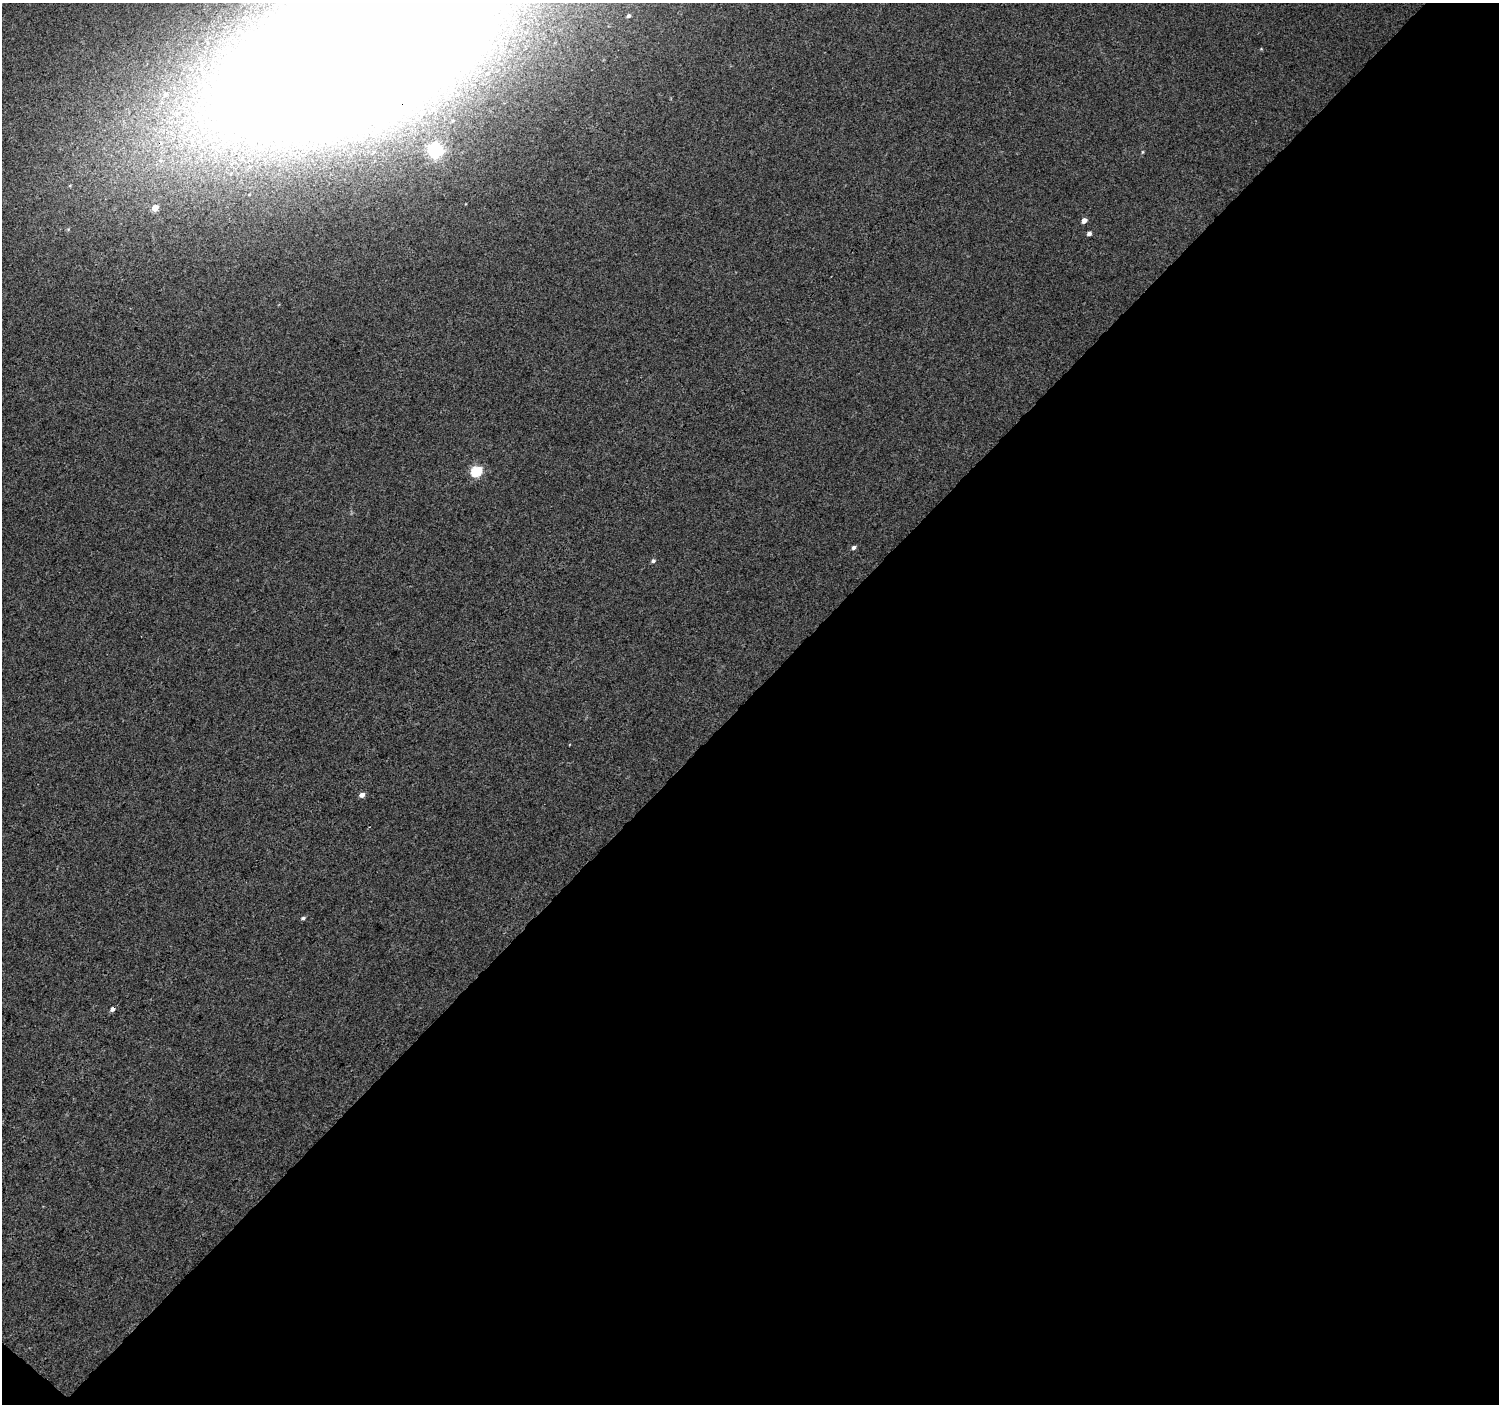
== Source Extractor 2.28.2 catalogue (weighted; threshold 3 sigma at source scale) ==
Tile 4 of 2 x 2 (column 2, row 2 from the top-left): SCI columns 1501-2997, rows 109-1510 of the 2999 x 3003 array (HDU 1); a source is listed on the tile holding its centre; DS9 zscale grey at full resolution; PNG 1501 x 1406 px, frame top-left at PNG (2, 3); no overlay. Shown black and unused: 51% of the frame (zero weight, under 3 of 4 exposures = <1% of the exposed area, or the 3 px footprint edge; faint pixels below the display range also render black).
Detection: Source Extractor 2.28.2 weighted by HDU 2 'WHT'; one run over the whole footprint, this tile lists its part. Background 0.0402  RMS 0.0086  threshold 0.0388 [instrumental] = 3 sigma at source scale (4.5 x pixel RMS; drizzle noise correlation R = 1.50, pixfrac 1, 0.0396/0.0396 arcsec/px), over >= 5 px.
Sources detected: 14; all 14 listed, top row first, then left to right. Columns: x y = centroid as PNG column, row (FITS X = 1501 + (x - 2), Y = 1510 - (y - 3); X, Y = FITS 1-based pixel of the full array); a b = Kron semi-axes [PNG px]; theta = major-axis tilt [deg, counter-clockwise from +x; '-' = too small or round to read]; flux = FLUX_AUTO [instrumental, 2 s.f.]
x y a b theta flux
629 16 4 4 - 2
356 53 145 71 22 9000
165 95 7 6 - 1.9
436 151 6 6 - 200
1142 152 5 3 - 0.88
155 208 5 4 - 11
1084 220 5 4 - 5.4
1089 233 4 4 - 3.1
476 471 6 5 - 70
854 547 5 4 - 2.4
653 561 5 5 - 1.8
362 795 6 5 - 4.4
303 918 6 4 18 1.5
112 1009 5 4 - 3.2
Overlapping masked pixels (flux is a lower limit): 2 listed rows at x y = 356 53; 112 1009
Isophote crosses this tile's border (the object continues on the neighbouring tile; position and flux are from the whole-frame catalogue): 1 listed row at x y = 356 53